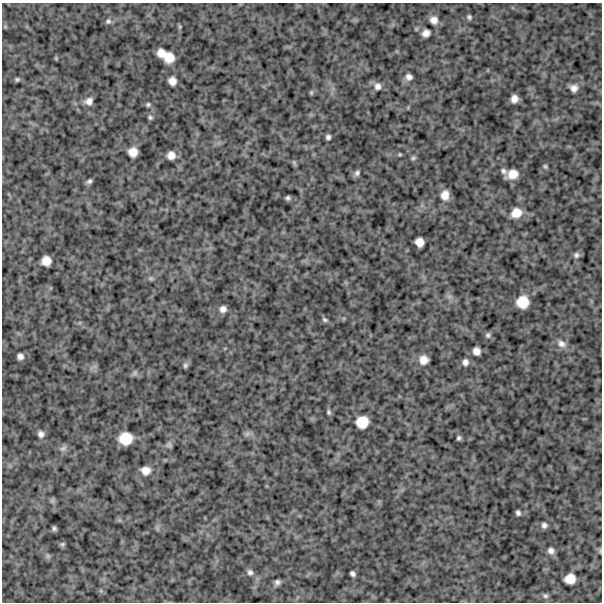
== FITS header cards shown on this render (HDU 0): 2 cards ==
NAXIS1  =                  600
NAXIS2  =                  600

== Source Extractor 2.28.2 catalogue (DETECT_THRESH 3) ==
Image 600 x 600 px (HDU 0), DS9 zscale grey, 1 PNG px = 1 image px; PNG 604 x 604 px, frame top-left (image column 1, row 600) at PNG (2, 3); no overlay
Background 935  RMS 240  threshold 734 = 3 sigma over >= 5 px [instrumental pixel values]
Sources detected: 70; all 70 listed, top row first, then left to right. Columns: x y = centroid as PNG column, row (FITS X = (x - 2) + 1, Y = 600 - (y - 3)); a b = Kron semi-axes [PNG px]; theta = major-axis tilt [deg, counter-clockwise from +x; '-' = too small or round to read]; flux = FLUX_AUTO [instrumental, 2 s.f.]
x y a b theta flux
469 17 6 5 - 32000
434 20 9 8 - 110000
108 21 8 7 - 43000
180 27 7 4 90 24000
426 33 9 8 - 89000
161 53 8 7 - 150000
169 57 9 9 - 210000
56 58 5 4 - 17000
409 77 8 8 - 77000
17 79 5 4 - 30000
172 81 7 7 - 120000
378 86 9 9 - 90000
574 88 9 8 - 98000
311 92 6 5 - 24000
514 99 7 6 - 110000
89 101 8 7 - 95000
148 104 6 5 - 31000
150 117 6 6 - 32000
328 137 5 4 - 45000
133 152 8 8 - 160000
400 154 5 4 - 21000
171 155 7 7 - 120000
413 158 7 5 16 31000
294 163 7 5 -70 27000
545 166 6 5 - 28000
504 171 8 6 -35 50000
357 173 8 7 - 50000
512 174 10 8 20 200000
89 181 5 4 - 41000
445 195 10 8 86 160000
288 198 4 4 - 36000
516 213 13 10 26 210000
419 242 8 7 - 140000
576 255 8 7 - 51000
46 261 9 8 - 170000
151 278 8 6 -2 37000
449 296 7 6 - 50000
523 302 11 10 - 300000
223 309 8 7 - 83000
325 320 8 5 -32 36000
488 335 7 6 - 40000
561 344 12 9 -32 110000
476 351 7 6 - 100000
20 356 6 5 - 68000
423 360 9 9 - 150000
465 362 8 7 - 68000
185 365 8 5 77 39000
135 373 8 7 - 45000
329 412 6 5 - 32000
362 422 11 10 - 290000
41 434 8 7 - 70000
247 434 10 6 37 52000
125 438 12 11 - 330000
459 438 4 4 - 33000
169 445 7 6 - 40000
63 448 11 7 22 62000
146 470 11 10 - 140000
52 501 8 5 83 34000
518 513 5 4 - 44000
544 525 6 6 - 55000
54 528 4 4 - 35000
62 544 7 5 34 31000
551 551 7 7 - 70000
600 551 7 3 90 19000
48 556 7 6 - 36000
250 572 8 8 - 58000
352 574 5 4 - 48000
570 579 9 9 - 200000
277 582 6 5 - 58000
545 596 8 6 -26 41000
At the frame edge (FLAGS 8, measured only in part): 1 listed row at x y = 600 551